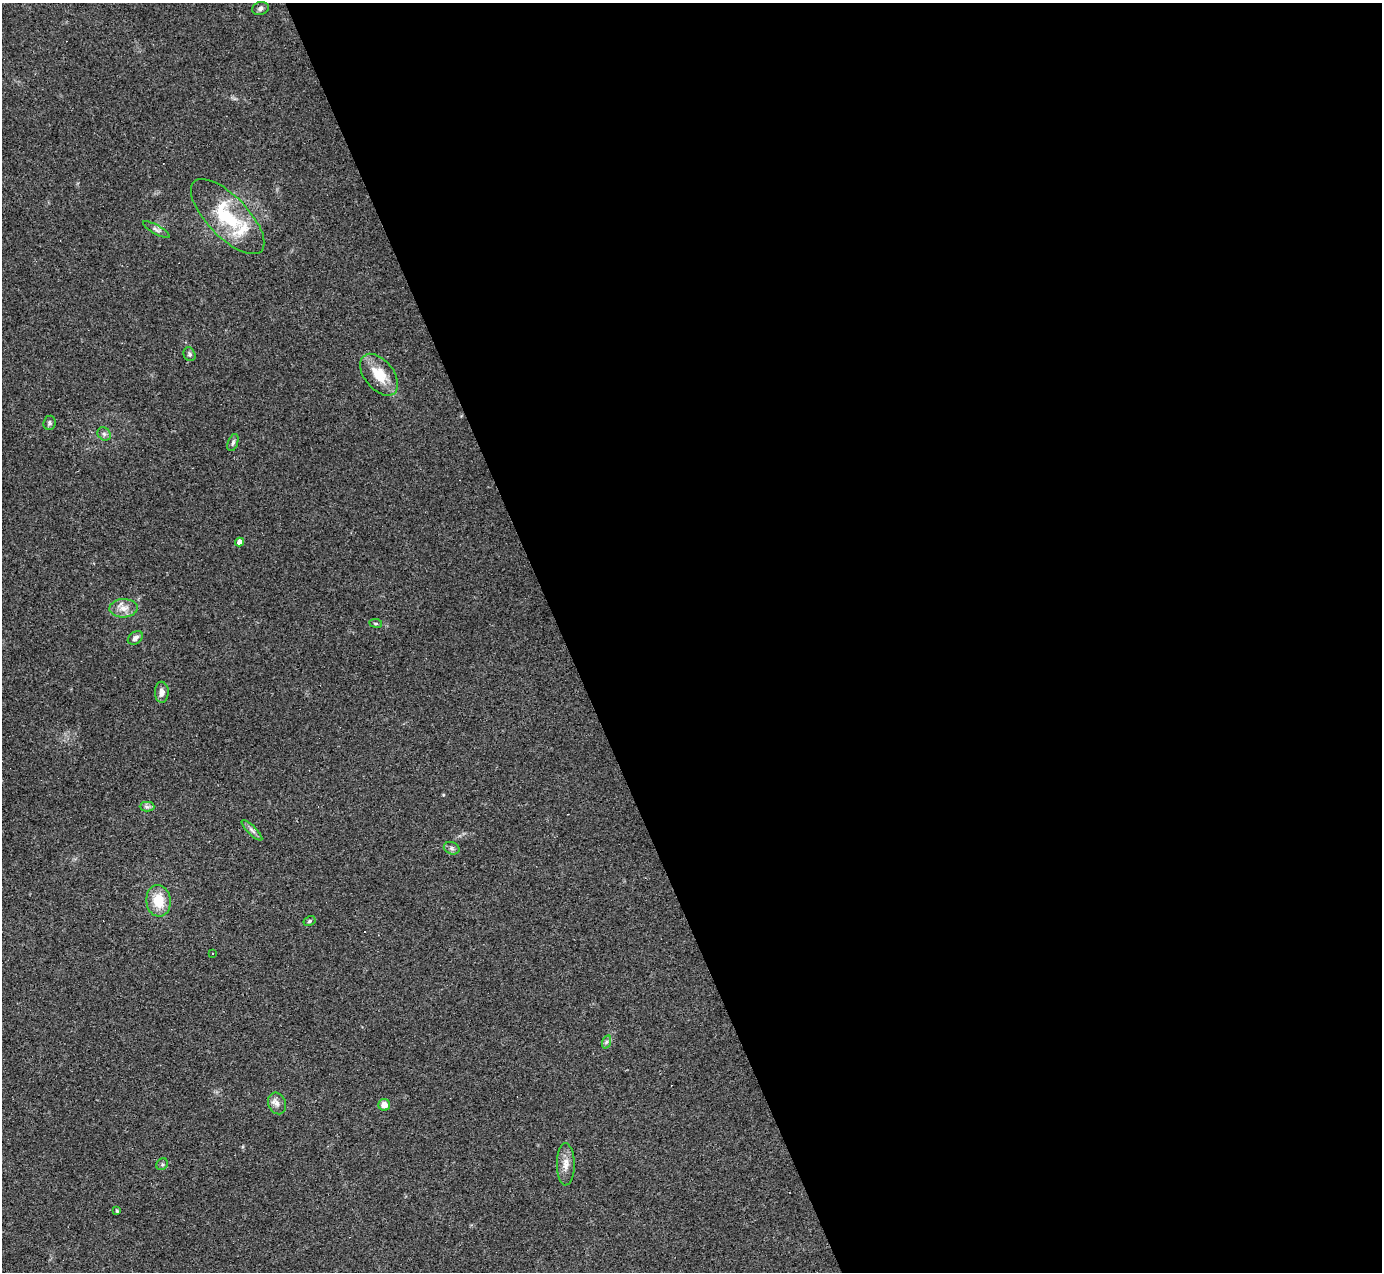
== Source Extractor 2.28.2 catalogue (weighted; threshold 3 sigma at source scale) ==
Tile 8 of 4 x 4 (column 4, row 2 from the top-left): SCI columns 4142-5521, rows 2819-4088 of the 5521 x 5507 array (HDU 1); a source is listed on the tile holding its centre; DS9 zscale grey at full resolution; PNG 1384 x 1274 px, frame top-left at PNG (2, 3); each listed source drawn as its Kron ellipse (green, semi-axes under 4 px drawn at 4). Shown black and unused: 59% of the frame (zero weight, under 3 of 4 exposures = <1% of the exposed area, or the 3 px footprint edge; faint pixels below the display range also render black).
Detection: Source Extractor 2.28.2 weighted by HDU 2 'WHT'; one run over the whole footprint, this tile lists its part. Background 0.0844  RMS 0.0057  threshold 0.0257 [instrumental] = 3 sigma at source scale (4.5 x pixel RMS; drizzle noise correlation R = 1.50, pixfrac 1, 0.05/0.05 arcsec/px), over >= 5 px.
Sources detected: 28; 2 cosmic-ray / hot-pixel residue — neither listed nor drawn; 1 inside a brighter listed object's ellipse — not listed separately; the other 25 listed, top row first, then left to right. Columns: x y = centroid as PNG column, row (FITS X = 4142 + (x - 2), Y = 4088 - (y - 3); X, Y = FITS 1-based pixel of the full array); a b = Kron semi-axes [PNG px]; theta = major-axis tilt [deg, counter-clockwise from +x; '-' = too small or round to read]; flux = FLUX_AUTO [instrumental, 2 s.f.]
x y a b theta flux
260 8 8 6 15 1.8
228 217 48 20 -46 34
156 230 15 4 -29 1.8
189 354 7 6 - 1.3
379 375 24 14 -51 14
49 423 7 6 - 1.3
104 434 7 6 - 1.4
233 442 9 5 70 1.4
240 542 4 4 - 4.5
124 608 14 9 2 5.2
376 623 6 3 -8 0.73
135 638 8 6 37 2.1
162 692 10 7 88 3.3
147 807 7 5 -1 1.3
252 830 14 4 -45 1.9
452 848 8 6 -21 1.6
158 901 16 12 -83 13
310 921 6 4 28 0.87
213 954 3 3 - 1.7
606 1042 7 4 71 1.2
277 1103 11 8 -65 3
384 1105 6 6 - 4.9
162 1164 6 5 - 0.99
566 1164 21 9 -90 5.2
117 1211 4 3 - 0.65